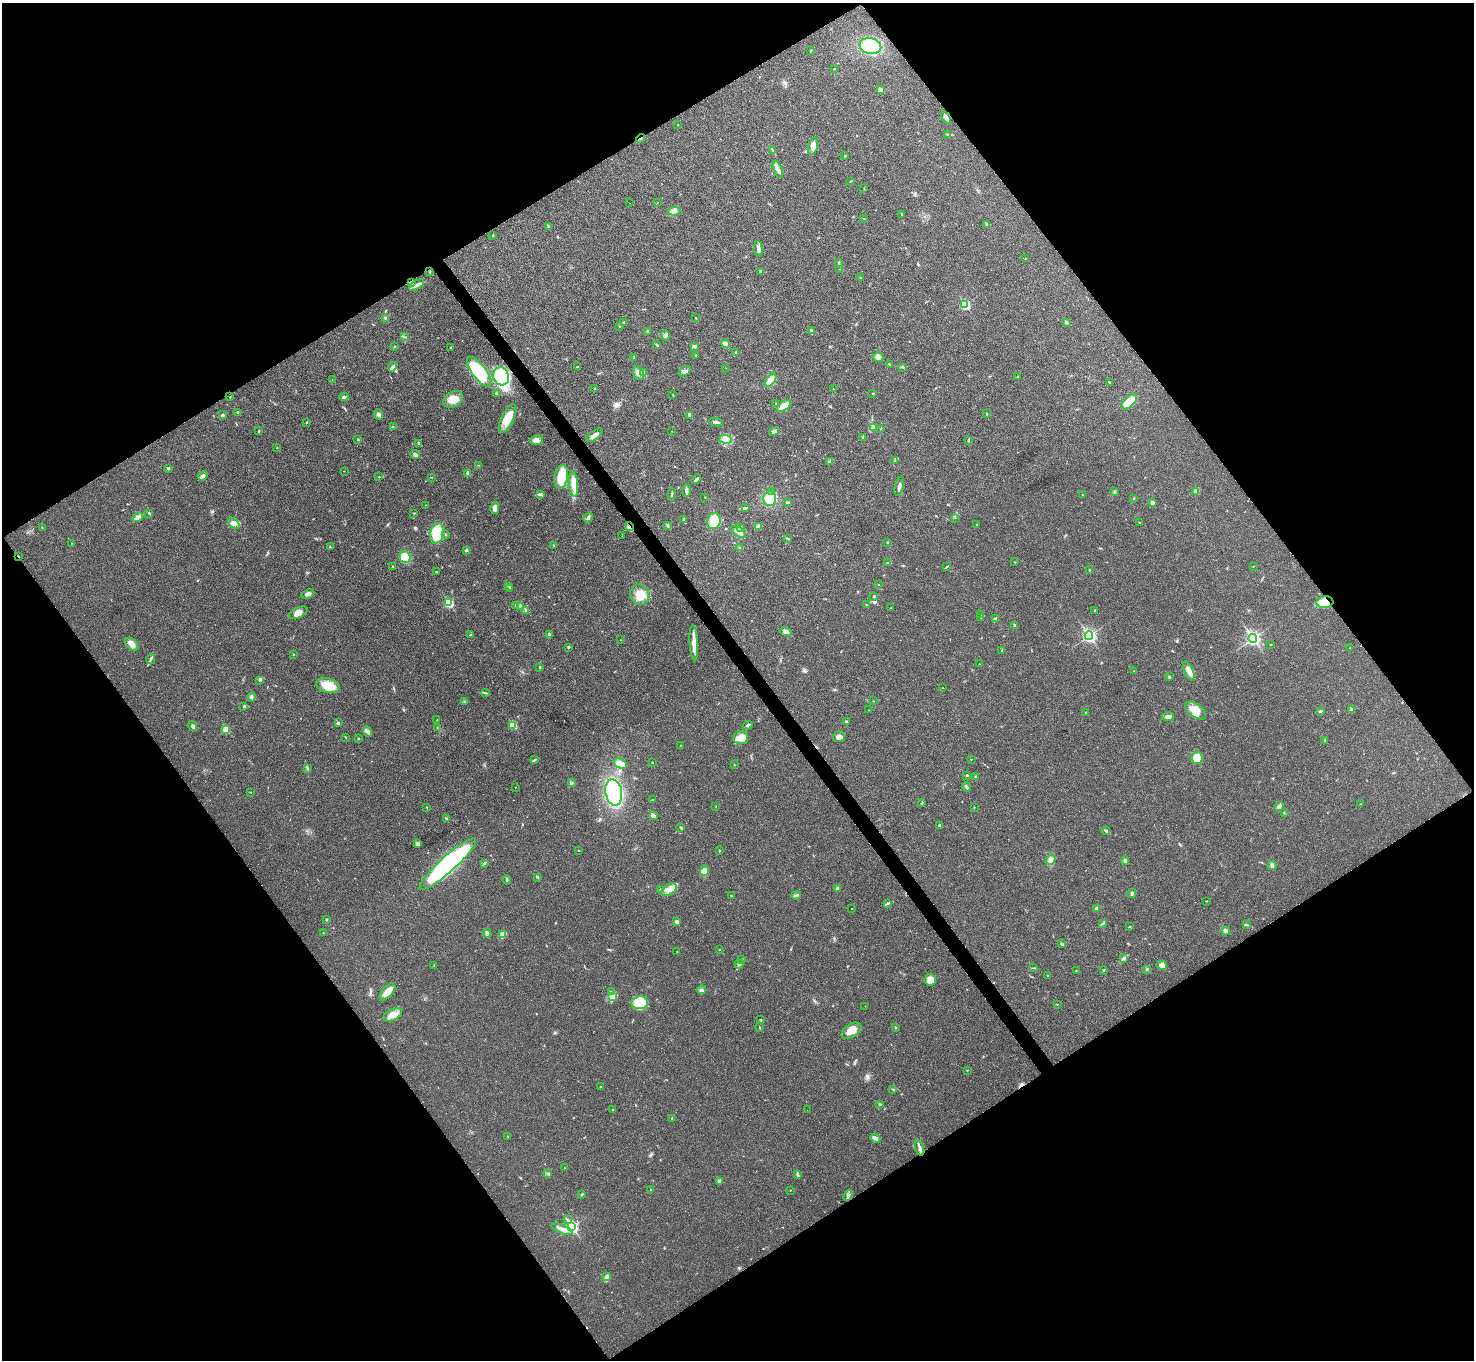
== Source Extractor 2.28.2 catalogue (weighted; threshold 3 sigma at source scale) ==
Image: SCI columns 3-5889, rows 159-5590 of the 5894 x 5887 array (HDU 1 of 3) = the unmasked area's bounding box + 8 px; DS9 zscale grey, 4 x 4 block average (1 PNG px = mean of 4 x 4 image px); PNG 1476 x 1362 px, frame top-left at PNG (2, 3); each listed source drawn as its Kron ellipse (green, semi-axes under 4 px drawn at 4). Shown black and unused: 49% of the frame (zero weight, under 3 of 4 exposures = <1% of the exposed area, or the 3 px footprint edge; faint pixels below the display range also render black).
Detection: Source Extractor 2.28.2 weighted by HDU 2 'WHT'. Background 0.0218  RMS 0.0043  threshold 0.0196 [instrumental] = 3 sigma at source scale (4.5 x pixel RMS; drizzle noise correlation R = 1.50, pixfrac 1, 0.05/0.05 arcsec/px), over >= 5 px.
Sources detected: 350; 5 cosmic-ray / hot-pixel residue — neither listed nor drawn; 3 coinciding with a brighter row at this scale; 9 inside a brighter listed object's ellipse — not listed separately; the other 333 listed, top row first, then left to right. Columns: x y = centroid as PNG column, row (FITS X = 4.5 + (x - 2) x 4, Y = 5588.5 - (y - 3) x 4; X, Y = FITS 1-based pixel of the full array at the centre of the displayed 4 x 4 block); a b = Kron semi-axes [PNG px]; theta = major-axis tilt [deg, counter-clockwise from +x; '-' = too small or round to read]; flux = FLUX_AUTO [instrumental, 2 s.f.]
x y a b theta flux
870 46 11 7 -14 110
810 51 2 2 - 2.1
834 69 2 2 - 1.4
880 90 3 3 - 7.6
946 117 7 3 -63 9.7
678 125 2 2 - 1
948 134 3 2 - 2.6
640 138 5 2 - 2.5
813 146 9 4 72 20
773 150 4 2 - 3.1
845 156 3 2 - 1.8
778 169 9 3 -68 9.6
850 181 2 2 - 0.86
864 188 3 2 - 1.4
629 203 2 2 - 0.63
657 203 2 2 - 0.73
674 211 6 3 10 9.1
901 215 2 2 - 0.71
864 218 3 2 - 1.4
987 225 3 2 - 7.4
549 227 2 2 - 7.2
493 235 3 2 - 1.8
758 249 8 3 -86 10
1025 259 2 2 - 0.76
839 262 3 2 - 2.5
839 269 2 2 - 0.74
430 272 2 2 - 0.99
761 272 2 2 - 7.7
861 278 2 2 - 4.2
411 282 4 3 - 8.3
417 285 8 3 31 9.6
965 304 3 3 - 100
385 318 4 3 - 3.7
696 318 2 2 - 1.2
1066 322 4 2 - 4.4
623 323 4 2 - 4.1
620 326 2 2 - 1.7
648 331 3 2 - 3.7
811 331 3 2 - 7
666 335 5 4 - 6.4
404 337 2 2 - 1
725 343 4 3 - 5.8
657 345 4 2 - 2.8
394 346 2 2 - 1.5
694 346 4 3 - 5.4
451 347 3 2 - 3.7
736 353 3 2 - 2
695 355 2 2 - 2.1
634 357 3 2 - 1.7
878 357 5 5 - 12
889 364 3 2 - 3
392 367 5 4 - 5.8
577 367 3 2 - 2.1
903 367 2 2 - 1.4
726 368 2 2 - 0.61
684 371 7 3 31 6.4
479 372 18 7 -53 160
639 373 7 5 -63 13
644 373 3 2 - 32
501 376 9 7 -65 140
1018 376 2 2 - 0.9
332 380 2 2 - 0.71
771 380 8 4 53 33
1109 382 3 2 - 1.9
595 389 3 2 - 0.95
833 389 2 2 - 0.8
496 393 3 2 - 2.6
873 394 2 2 - 1.5
673 395 2 2 - 0.79
230 397 2 2 - 1.3
344 397 4 3 - 4.8
453 399 10 7 34 34
1129 402 10 5 45 62
776 404 4 2 - 2.7
784 406 8 4 36 32
237 412 3 2 - 2.7
223 414 3 2 - 1.9
379 414 5 3 - 6.2
987 414 2 2 - 1.3
690 415 2 2 - 21
508 419 16 6 63 42
307 422 2 2 - 2
716 422 7 2 -8 6
393 427 4 2 - 2.4
873 427 2 2 - 24
880 429 3 2 - 1.1
259 431 2 2 - 1.8
671 431 2 2 - 0.59
774 431 5 3 - 7.1
595 435 10 3 36 16
862 438 2 2 - 1.2
358 439 2 2 - 2.1
726 439 6 3 -5 11
537 440 6 5 - 12
968 440 3 2 - 2.3
419 443 2 2 - 9
277 447 2 2 - 0.96
415 455 5 3 - 8
829 461 2 2 - 1.4
895 461 3 2 - 2.3
478 465 2 2 - 0.66
168 468 3 2 - 3.4
344 471 2 2 - 0.78
468 473 4 2 - 14
203 476 5 4 - 5.9
561 476 12 6 80 68
379 477 2 2 - 1.1
431 477 2 2 - 0.93
696 479 5 2 - 5.9
574 484 12 4 -84 47
899 486 10 2 77 8
687 491 6 3 87 7
1196 491 3 3 - 5.5
772 492 3 2 - 2.2
1114 492 2 2 - 1.6
541 494 4 2 - 3.4
672 495 6 2 85 3.4
1082 495 2 2 - 0.88
705 497 2 2 - 1.4
1134 498 2 2 - 1.5
770 499 7 6 - 62
788 502 3 2 - 2.9
1152 503 3 3 - 6.4
425 505 2 2 - 0.74
495 508 6 4 76 13
745 508 2 2 - 1.2
149 513 3 2 - 2.5
414 513 2 2 - 1.9
138 517 5 3 - 12
588 518 5 3 - 5.8
955 518 2 2 - 0.53
684 520 4 2 - 3.2
714 521 8 6 71 74
1140 522 2 2 - 1.7
234 523 7 4 -43 9.8
977 525 3 2 - 1.9
667 526 3 2 - 2.7
42 527 2 2 - 0.9
629 527 5 2 - 3
740 527 3 2 - 3.2
758 527 3 3 - 11
739 532 8 4 -37 17
437 533 10 6 74 73
446 535 2 2 - 2
622 536 2 2 - 0.49
787 538 3 2 - 3
887 542 3 2 - 2.3
71 543 2 2 - 0.67
553 545 2 2 - 2.5
330 547 3 2 - 1.8
740 548 3 2 - 2.1
466 551 3 3 - 3.8
19 556 3 2 - 1.1
405 557 6 5 - 38
1014 562 2 2 - 1.3
888 563 3 2 - 2.6
393 566 2 2 - 1.8
947 566 3 2 - 2.1
1253 567 2 2 - 1
1089 570 2 2 - 1.5
436 572 2 2 - 2.5
878 585 2 2 - 1.3
509 586 2 2 - 2
509 589 3 2 - 2.3
308 594 7 3 24 8.6
640 595 10 9 - 43
874 596 2 2 - 2
1325 602 8 6 7 84
449 603 3 2 - 150
516 605 2 2 - 2.1
866 605 2 2 - 1.1
521 607 4 3 - 9
891 608 2 2 - 0.72
526 610 2 2 - 10
1095 610 2 2 - 1.6
298 613 10 5 25 17
981 614 2 2 - 0.88
981 618 2 2 - 0.65
995 619 4 2 - 3.7
1015 625 2 2 - 8.9
785 632 6 3 -14 11
470 635 3 2 - 2
549 635 3 2 - 3
1089 636 4 3 - 330
1253 638 4 3 - 340
620 640 2 2 - 0.88
694 643 17 4 -87 27
132 644 8 5 -43 18
1271 644 2 2 - 0.92
568 647 2 2 - 2.8
1350 648 2 2 - 0.67
1002 650 2 2 - 1.9
294 654 3 2 - 1.1
150 659 5 2 - 4.1
979 664 2 2 - 1.3
540 667 2 2 - 5.9
1134 671 3 2 - 1.3
1189 671 10 4 -67 21
1169 677 3 2 - 2.5
259 680 2 2 - 1.3
328 686 12 7 -13 54
942 688 2 2 - 0.5
486 693 4 2 - 2.8
251 697 4 3 - 4.4
464 701 2 2 - 1.6
873 701 2 2 - 0.62
244 706 3 2 - 2.9
868 710 2 2 - 0.81
1195 710 12 6 -36 29
1352 710 3 2 - 14
1320 711 3 2 - 5.1
1085 712 2 2 - 0.77
1168 717 6 3 6 11
437 720 3 2 - 1.2
846 722 3 2 - 5.4
338 723 2 2 - 5.8
513 725 2 2 - 80
748 725 5 2 - 4.6
193 726 5 3 - 6.1
437 728 2 2 - 0.95
226 729 3 2 - 58
367 731 5 3 - 5.8
345 737 2 2 - 1.4
839 737 6 5 - 11
741 738 7 6 - 18
358 739 3 2 - 1.5
1325 740 3 2 - 2.1
680 745 2 2 - 0.67
1197 758 6 5 - 62
971 759 2 2 - 0.75
534 760 4 2 - 2.9
653 763 2 2 - 1.1
620 764 7 4 -28 30
734 765 2 2 - 0.64
307 768 3 2 - 1.3
967 775 2 2 - 2.1
975 777 3 2 - 2.8
571 783 3 3 - 3.4
515 787 2 2 - 0.76
966 787 5 3 - 4.8
250 792 2 2 - 0.86
614 792 13 8 -80 270
653 800 3 2 - 1.6
922 803 3 2 - 2
1360 804 2 2 - 1.6
1279 806 5 4 - 6.5
427 807 2 2 - 0.87
716 807 2 2 - 0.9
974 807 2 2 - 0.87
1284 813 2 2 - 1.5
653 816 2 2 - 27
447 818 3 2 - 3.1
939 825 2 2 - 4.1
681 827 3 2 - 2.2
1106 831 4 3 - 4.2
417 844 3 3 - 5.4
720 850 2 2 - 1.1
578 851 2 2 - 1.4
1051 860 5 4 - 12
1125 860 4 2 - 3.6
484 863 3 3 - 3.2
448 864 37 7 42 490
1272 866 4 2 - 12
704 871 5 4 - 19
537 877 2 2 - 6.3
507 880 5 2 - 2.6
837 888 3 2 - 4.8
661 889 3 2 - 3.2
669 890 8 5 33 18
1132 894 5 3 - 5.2
731 895 2 2 - 0.76
796 895 4 2 - 7.2
1207 901 3 2 - 1.7
888 903 4 2 - 2.6
852 909 2 2 - 0.52
1097 909 3 3 - 7
327 920 2 2 - 0.93
676 922 3 2 - 6.1
1103 923 3 2 - 2.3
1246 925 3 2 - 2.2
1130 927 2 2 - 1.1
1226 931 4 3 - 8.4
323 933 2 2 - 1.4
487 933 4 3 - 5.3
503 934 2 2 - 2.6
1062 944 3 2 - 4.5
719 950 2 2 - 1.3
677 952 2 2 - 1
742 959 2 2 - 0.94
1123 959 3 2 - 2.6
739 964 4 3 - 5.2
434 965 2 2 - 1.1
1162 965 5 4 - 13
1034 968 2 2 - 0.92
1147 969 3 2 - 3.1
1103 970 3 2 - 2.1
1076 971 2 2 - 1.3
1048 976 3 2 - 2.8
930 980 6 5 - 23
702 990 4 3 - 6
387 992 10 5 49 27
611 992 4 2 - 2.8
612 996 3 2 - 4.2
640 1003 8 6 8 50
1057 1004 2 2 - 1.1
865 1006 2 2 - 0.73
393 1015 10 5 25 28
761 1020 3 2 - 2.1
760 1027 2 2 - 0.82
896 1027 2 2 - 1.3
851 1031 11 6 32 28
967 1070 2 2 - 0.83
601 1087 2 2 - 1.1
893 1089 2 2 - 1.1
880 1104 2 2 - 1.4
612 1109 2 2 - 0.92
807 1110 2 2 - 0.36
672 1119 3 2 - 2.4
507 1136 2 2 - 1.2
875 1138 5 2 - 9.6
920 1148 8 3 -73 8.9
564 1168 2 2 - 1.3
548 1173 3 2 - 2.2
798 1174 3 2 - 2.7
719 1181 3 3 - 3.6
650 1190 3 2 - 1.9
790 1190 2 2 - 0.76
582 1194 3 2 - 1.9
848 1195 6 3 66 7.3
567 1220 3 2 - 2.4
572 1227 4 3 - 280
562 1229 11 3 -23 15
607 1277 3 2 - 4
Overlapping masked pixels (flux is a lower limit): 5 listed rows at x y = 640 138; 411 282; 629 527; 19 556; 1325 602
Diffuse or blended objects may show on this block-average render without a row.